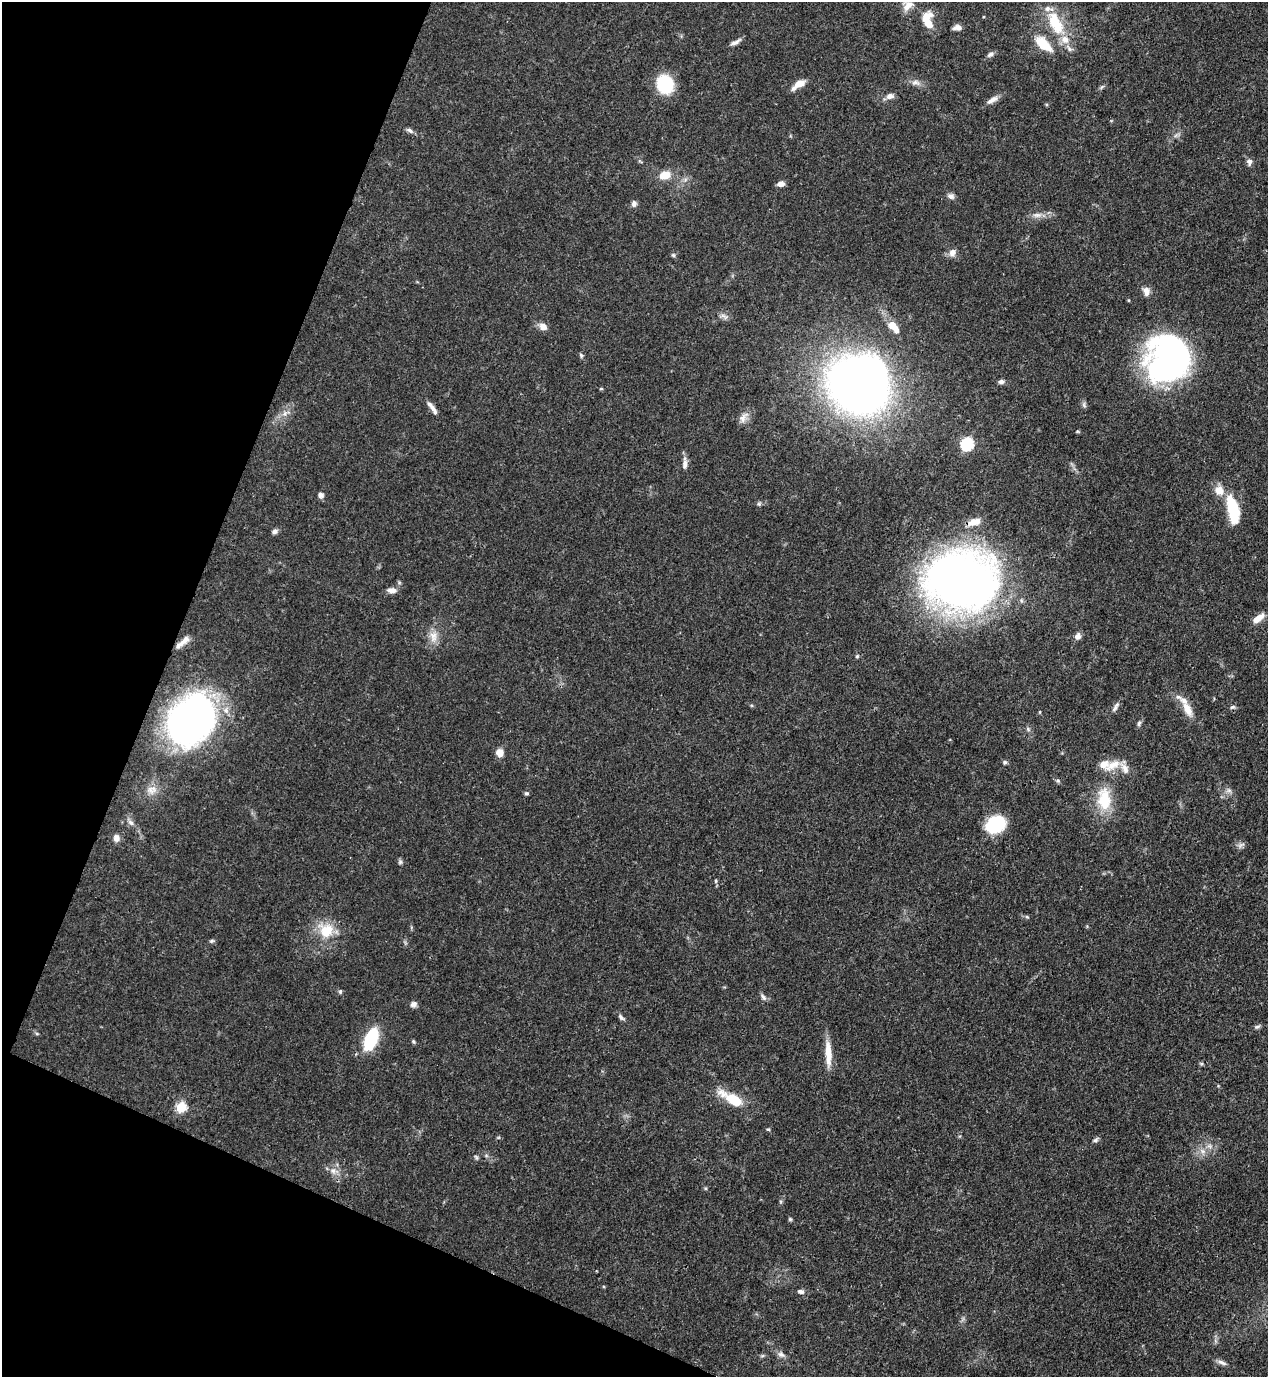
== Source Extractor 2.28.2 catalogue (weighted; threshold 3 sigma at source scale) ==
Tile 9 of 4 x 4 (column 1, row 3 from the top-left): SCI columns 226-1491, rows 1416-2790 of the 5645 x 5583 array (HDU 1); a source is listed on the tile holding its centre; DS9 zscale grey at full resolution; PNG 1270 x 1379 px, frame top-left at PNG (2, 2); no overlay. Shown black and unused: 20% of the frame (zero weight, under 3 of 4 exposures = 7% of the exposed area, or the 3 px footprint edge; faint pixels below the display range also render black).
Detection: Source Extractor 2.28.2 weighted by HDU 2 'WHT'; one run over the whole footprint, this tile lists its part. Background 0.0728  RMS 0.0036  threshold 0.0162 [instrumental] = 3 sigma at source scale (4.5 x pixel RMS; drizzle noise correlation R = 1.50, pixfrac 1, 0.05/0.05 arcsec/px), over >= 5 px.
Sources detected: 104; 1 inside a brighter object's white glare — not listed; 8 inside a brighter listed object's ellipse — not listed separately; the other 95 listed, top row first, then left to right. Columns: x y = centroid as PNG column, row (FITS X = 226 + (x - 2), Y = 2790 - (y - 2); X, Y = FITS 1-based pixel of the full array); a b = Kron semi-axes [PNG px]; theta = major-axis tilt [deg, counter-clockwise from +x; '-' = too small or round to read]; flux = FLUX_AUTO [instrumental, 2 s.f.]
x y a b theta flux
908 6 18 10 44 3.6
926 18 18 10 53 4.9
1056 23 35 15 -62 16
957 28 9 6 5 1.9
735 42 15 5 26 1.6
1043 44 24 11 -41 8.4
991 54 10 6 35 1.2
915 82 13 6 0 1.8
799 83 12 7 30 3.8
665 84 18 15 -71 17
1102 87 8 3 45 0.61
890 96 10 7 13 1.9
992 100 18 7 32 2.2
410 130 10 5 -28 1.1
1249 162 9 7 82 1.3
665 175 13 9 18 5.2
781 184 8 6 7 1.9
951 196 9 7 -24 1.4
634 204 8 6 80 1.3
1037 215 14 6 0 2.2
952 252 10 8 60 2.1
673 255 5 5 - 0.57
1146 291 11 8 -80 2.2
724 316 13 6 -25 1.4
893 325 10 9 - 3
543 327 10 8 -29 2.4
581 355 6 5 - 0.63
1168 360 44 39 62 110
1001 382 7 5 11 1.1
858 385 50 46 -23 290
601 389 5 3 - 0.34
1084 405 8 6 -77 0.84
432 408 19 5 -54 2.3
284 413 9 7 71 1.8
743 417 17 9 55 2.6
1078 432 5 3 - 0.37
967 444 6 6 - 48
685 464 12 6 90 2
1219 490 13 12 - 4.2
321 495 7 6 - 1.5
759 504 6 5 - 0.63
1233 506 22 11 -73 16
974 522 17 8 17 4.3
275 531 8 6 36 1.1
960 582 50 40 -8 380
392 590 11 6 -5 2.2
1258 618 17 7 34 3.3
1078 636 10 7 56 1.6
433 637 16 10 -84 3.8
185 640 17 7 46 2.5
857 656 5 4 - 0.48
1115 707 14 5 62 1.4
1232 707 8 5 25 0.73
1187 709 23 10 -63 5.4
1040 712 5 3 - 0.32
191 720 36 26 57 260
1139 723 7 5 61 0.84
1028 729 7 4 -46 0.69
500 753 8 7 - 3.4
1005 762 6 5 - 0.72
1113 765 25 10 29 5.6
1058 781 6 6 - 0.69
152 790 14 11 13 3.3
1229 790 8 7 - 1.2
526 793 6 5 - 0.6
1104 799 33 19 -88 13
131 823 9 6 -49 1.4
996 824 18 14 28 22
116 838 8 7 - 2.1
1241 845 12 5 27 1.1
400 862 7 5 90 0.74
1027 917 5 4 - 0.44
326 930 20 20 - 10
212 941 6 5 - 0.62
340 991 7 4 71 0.54
763 997 10 5 -52 1.1
413 1004 8 7 - 1.4
621 1017 10 5 -49 1
1257 1027 9 5 28 0.8
37 1034 6 4 -19 0.5
371 1039 15 8 67 31
413 1042 6 4 -69 0.53
828 1053 32 7 -87 6.3
734 1100 17 10 -30 10
181 1107 5 5 - 25
768 1129 5 3 - 0.4
1095 1140 7 5 18 0.83
1202 1151 9 6 -22 1.7
476 1157 7 4 -45 0.58
333 1171 11 7 -54 2.1
790 1219 5 5 - 0.53
801 1291 9 5 -17 1.2
781 1354 10 7 -22 1.5
762 1356 6 4 19 0.54
1222 1362 13 5 -22 1.5
Overlapping masked pixels (flux is a lower limit): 1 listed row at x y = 960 582
Isophote crosses this tile's border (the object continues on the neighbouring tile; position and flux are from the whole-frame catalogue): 1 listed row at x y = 908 6